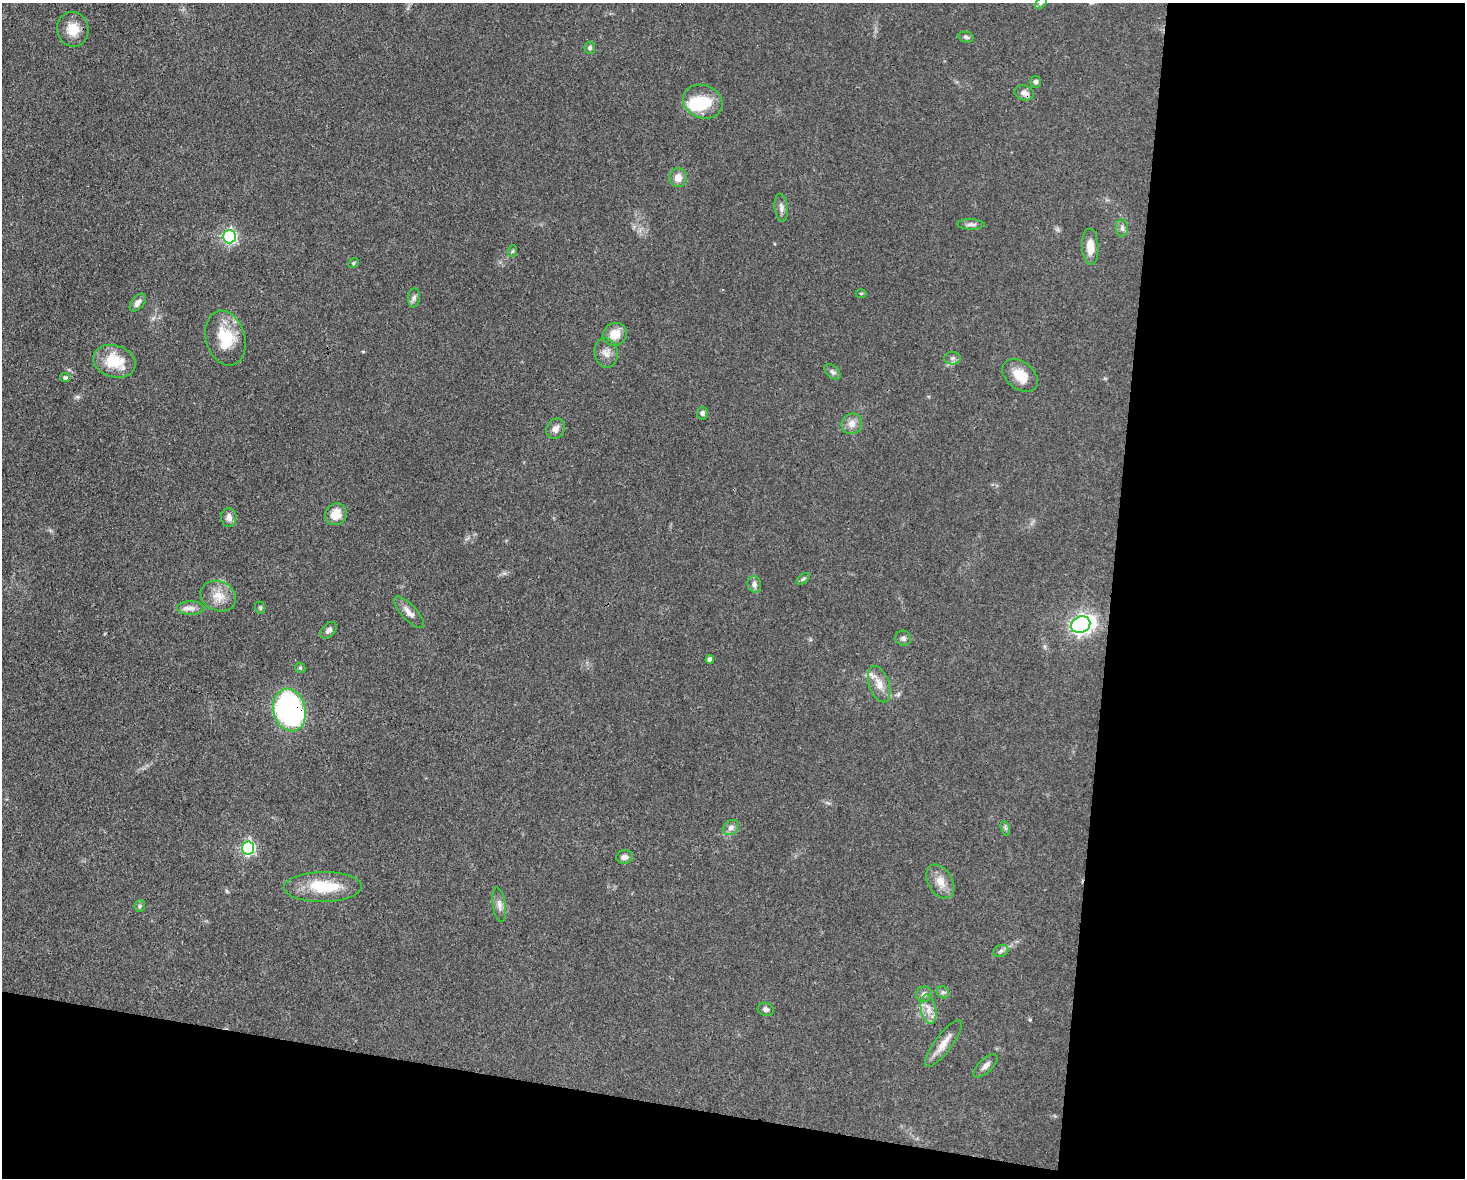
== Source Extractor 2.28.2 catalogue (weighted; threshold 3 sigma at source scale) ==
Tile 12 of 3 x 4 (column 3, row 4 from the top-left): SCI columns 3152-4614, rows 1-1176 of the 4727 x 4704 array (HDU 1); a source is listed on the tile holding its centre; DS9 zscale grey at full resolution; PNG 1467 x 1180 px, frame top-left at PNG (2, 3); each listed source drawn as its Kron ellipse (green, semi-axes under 4 px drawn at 4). Shown black and unused: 30% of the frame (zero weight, under 3 of 4 exposures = <1% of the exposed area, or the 3 px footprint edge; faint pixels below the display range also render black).
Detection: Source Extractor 2.28.2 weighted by HDU 2 'WHT'; one run over the whole footprint, this tile lists its part. Background 0.0756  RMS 0.0062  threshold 0.028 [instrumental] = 3 sigma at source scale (4.5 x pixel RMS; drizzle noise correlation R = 1.50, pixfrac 1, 0.05/0.05 arcsec/px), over >= 5 px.
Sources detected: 62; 2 inside a brighter object's white glare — neither listed nor drawn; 1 inside a brighter listed object's ellipse — not listed separately; the other 59 listed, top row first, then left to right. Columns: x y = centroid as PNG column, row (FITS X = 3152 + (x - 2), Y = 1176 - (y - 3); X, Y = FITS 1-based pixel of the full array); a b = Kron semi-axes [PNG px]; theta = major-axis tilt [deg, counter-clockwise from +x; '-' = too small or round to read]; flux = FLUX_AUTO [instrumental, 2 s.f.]
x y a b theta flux
1041 3 7 4 45 1.1
73 29 17 16 - 11
966 37 8 5 -11 1.3
590 48 6 5 - 1.4
1036 82 5 5 - 1.6
1024 93 10 7 -15 3.1
703 102 20 16 -21 21
678 177 9 8 - 5.5
781 208 14 6 -83 2.7
971 224 13 5 -1 2.2
1122 228 9 6 90 1.9
229 237 6 6 - 130
1090 247 18 8 -88 7.6
513 251 6 3 70 0.72
353 263 5 4 - 0.78
861 293 5 3 - 0.62
414 298 10 6 82 1.9
138 302 10 6 50 3.3
615 334 12 11 - 8.6
225 338 28 19 -74 21
606 353 15 11 -80 4.7
953 358 8 6 1 2
114 361 22 16 -17 20
832 372 9 5 -44 1.7
1020 376 20 13 -37 12
65 377 5 4 - 1
702 413 6 5 - 1.5
852 424 10 10 - 4.8
556 429 11 9 60 3.6
336 514 11 10 - 9
229 517 9 7 -87 3.8
803 579 7 4 36 1.1
754 584 8 7 - 2.5
218 596 18 14 -24 9.4
191 608 14 7 0 3.5
260 608 6 5 - 0.89
409 612 20 7 -47 4.7
1081 625 10 8 23 250
329 630 9 6 47 2.3
903 638 8 7 - 1.9
710 659 4 4 - 2.4
300 668 5 4 - 0.82
879 684 19 10 -71 6.9
290 710 21 16 -77 150
731 828 9 7 35 2.7
1005 828 7 4 -71 1.2
248 848 6 6 - 110
624 857 8 6 9 3
940 881 18 12 -59 7.4
323 887 39 15 1 27
499 905 17 6 -82 3.6
140 906 6 5 - 1.1
1001 951 8 6 21 1.7
943 992 7 5 -42 1.4
924 994 8 7 - 2.4
766 1009 8 6 -17 2.1
929 1009 15 7 -80 5.2
943 1044 28 8 53 7.5
986 1066 15 6 44 3
Overlapping masked pixels (flux is a lower limit): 1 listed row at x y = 290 710
Isophote crosses this tile's border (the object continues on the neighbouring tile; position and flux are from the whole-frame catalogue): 1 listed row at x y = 1041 3